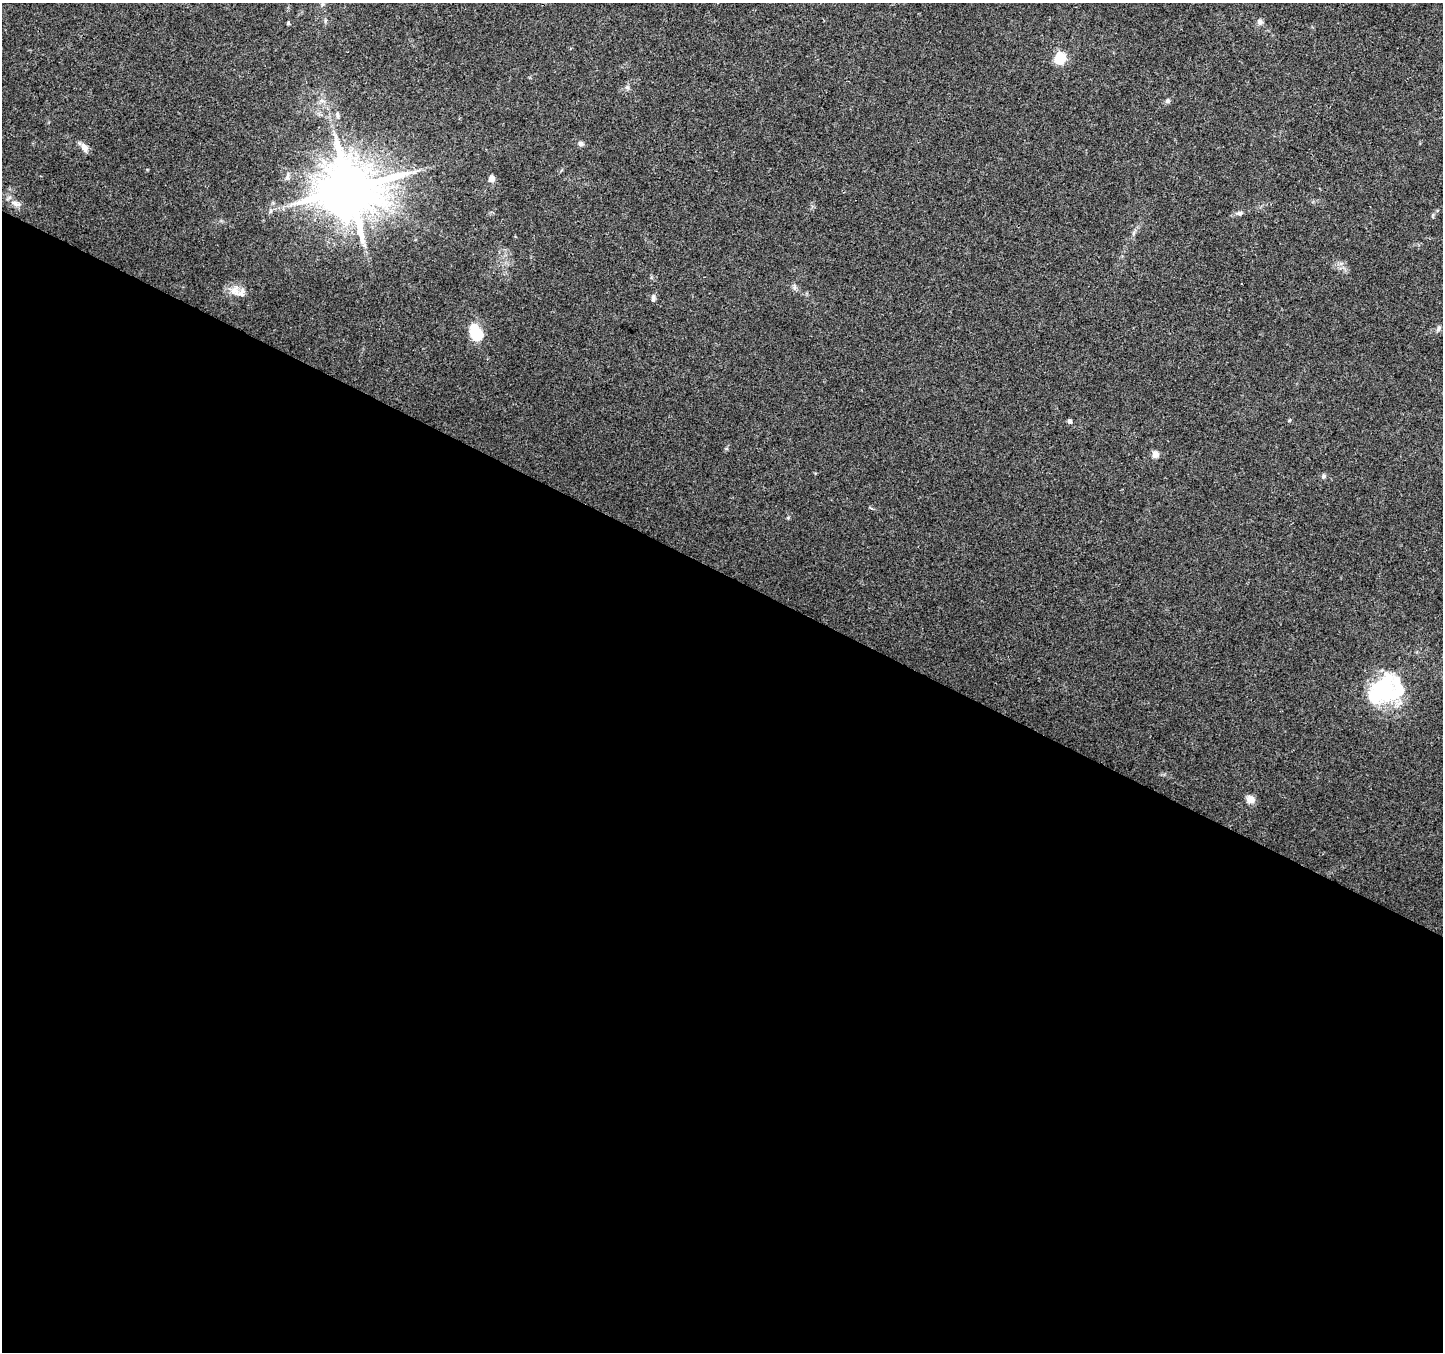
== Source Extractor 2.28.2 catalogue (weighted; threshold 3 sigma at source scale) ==
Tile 14 of 4 x 4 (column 2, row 4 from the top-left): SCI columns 1442-2882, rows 199-1548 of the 5770 x 5865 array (HDU 1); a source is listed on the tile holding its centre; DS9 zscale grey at full resolution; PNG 1445 x 1354 px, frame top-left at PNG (2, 3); no overlay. Shown black and unused: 58% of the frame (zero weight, under 3 of 4 exposures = <1% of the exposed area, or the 3 px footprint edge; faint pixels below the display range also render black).
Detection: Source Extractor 2.28.2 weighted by HDU 2 'WHT'; one run over the whole footprint, this tile lists its part. Background 0.0205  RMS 0.0032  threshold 0.0145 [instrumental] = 3 sigma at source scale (4.5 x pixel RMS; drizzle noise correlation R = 1.50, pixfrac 1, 0.0396/0.0396 arcsec/px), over >= 5 px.
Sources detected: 25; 1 inside a brighter object's white glare — not listed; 1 inside a brighter listed object's ellipse — not listed separately; the other 23 listed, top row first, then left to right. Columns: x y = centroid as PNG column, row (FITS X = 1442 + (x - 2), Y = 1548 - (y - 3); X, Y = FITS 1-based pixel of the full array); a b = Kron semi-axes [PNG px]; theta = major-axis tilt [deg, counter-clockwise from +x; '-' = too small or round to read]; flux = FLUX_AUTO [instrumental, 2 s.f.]
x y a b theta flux
1260 22 8 7 - 1.1
288 23 4 4 - 0.36
1060 58 6 5 - 29
627 87 7 5 -44 0.68
322 101 7 4 -18 0.75
1167 101 7 6 - 0.73
337 115 8 4 -77 0.74
581 143 7 6 - 0.94
85 148 12 8 -63 1.8
287 176 12 5 76 0.92
492 178 7 6 - 1.8
349 189 15 14 - 2200
16 204 16 7 -18 1.9
1240 213 8 5 4 0.95
235 291 17 13 -63 3.5
653 298 9 5 90 0.93
1438 329 9 4 63 0.67
476 332 20 13 -63 8.9
1070 421 5 4 - 0.88
1155 454 8 7 - 1.8
1324 476 6 6 - 0.71
1385 691 37 29 51 32
1250 800 9 8 - 2.5